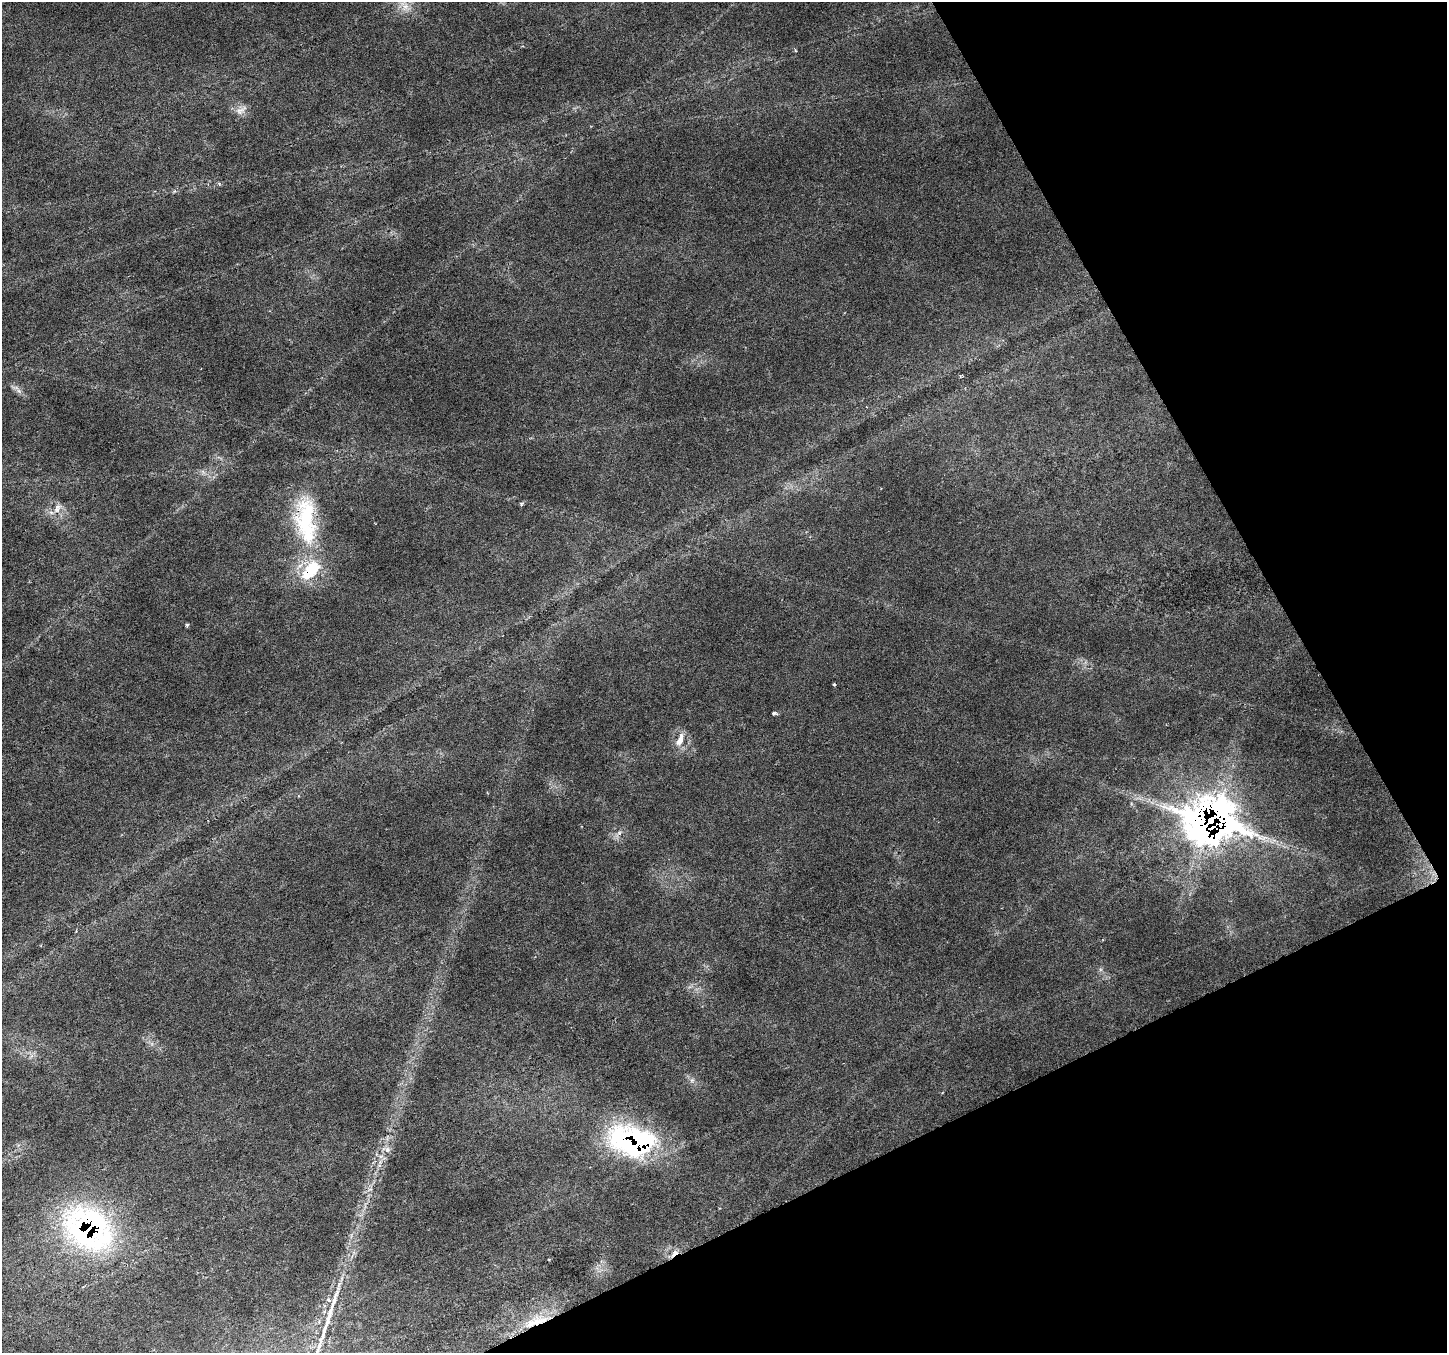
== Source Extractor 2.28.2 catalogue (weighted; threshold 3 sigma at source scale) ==
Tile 12 of 4 x 4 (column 4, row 3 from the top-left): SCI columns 4343-5787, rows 1516-2866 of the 5788 x 5674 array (HDU 1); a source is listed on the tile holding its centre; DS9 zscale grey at full resolution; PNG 1449 x 1355 px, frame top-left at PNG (2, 2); no overlay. Shown black and unused: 24% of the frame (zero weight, under 3 of 6 exposures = <1% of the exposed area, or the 3 px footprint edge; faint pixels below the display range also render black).
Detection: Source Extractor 2.28.2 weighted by HDU 2 'WHT'; one run over the whole footprint, this tile lists its part. Background 0.0161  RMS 0.0018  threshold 0.00756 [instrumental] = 3 sigma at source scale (4.09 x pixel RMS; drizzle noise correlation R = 1.36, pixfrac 0.8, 0.0396/0.0396 arcsec/px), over >= 5 px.
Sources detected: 24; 1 long thin detection or spike segment (spike, bleed or trail) — not listed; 1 inside a brighter listed object's ellipse — not listed separately; the other 22 listed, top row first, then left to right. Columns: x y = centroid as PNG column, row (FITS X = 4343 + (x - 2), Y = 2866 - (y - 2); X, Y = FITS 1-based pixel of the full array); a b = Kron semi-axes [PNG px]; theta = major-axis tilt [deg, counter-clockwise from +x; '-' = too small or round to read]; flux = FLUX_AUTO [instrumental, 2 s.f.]
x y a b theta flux
406 7 14 12 -33 2
241 110 18 9 33 1.3
219 184 5 4 - 0.22
19 391 9 5 -59 0.57
521 504 5 5 - 0.22
57 510 10 8 22 1.2
306 519 63 25 -86 20
187 625 4 4 - 0.27
834 684 3 3 - 0.25
774 713 5 3 - 0.47
680 740 21 8 67 1.8
1211 821 33 27 3 170
619 833 6 5 - 0.42
692 1080 7 4 18 0.34
634 1142 39 23 -15 52
387 1150 9 6 88 0.78
381 1156 7 4 18 0.42
370 1189 7 4 18 0.35
88 1228 45 36 -35 57
674 1253 14 5 43 0.92
540 1321 28 16 7 6.3
319 1347 25 4 71 1.1
Overlapping masked pixels (flux is a lower limit): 5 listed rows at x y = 1211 821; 634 1142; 88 1228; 674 1253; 540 1321
Isophote crosses this tile's border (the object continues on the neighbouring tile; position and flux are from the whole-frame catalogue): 1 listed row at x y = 319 1347